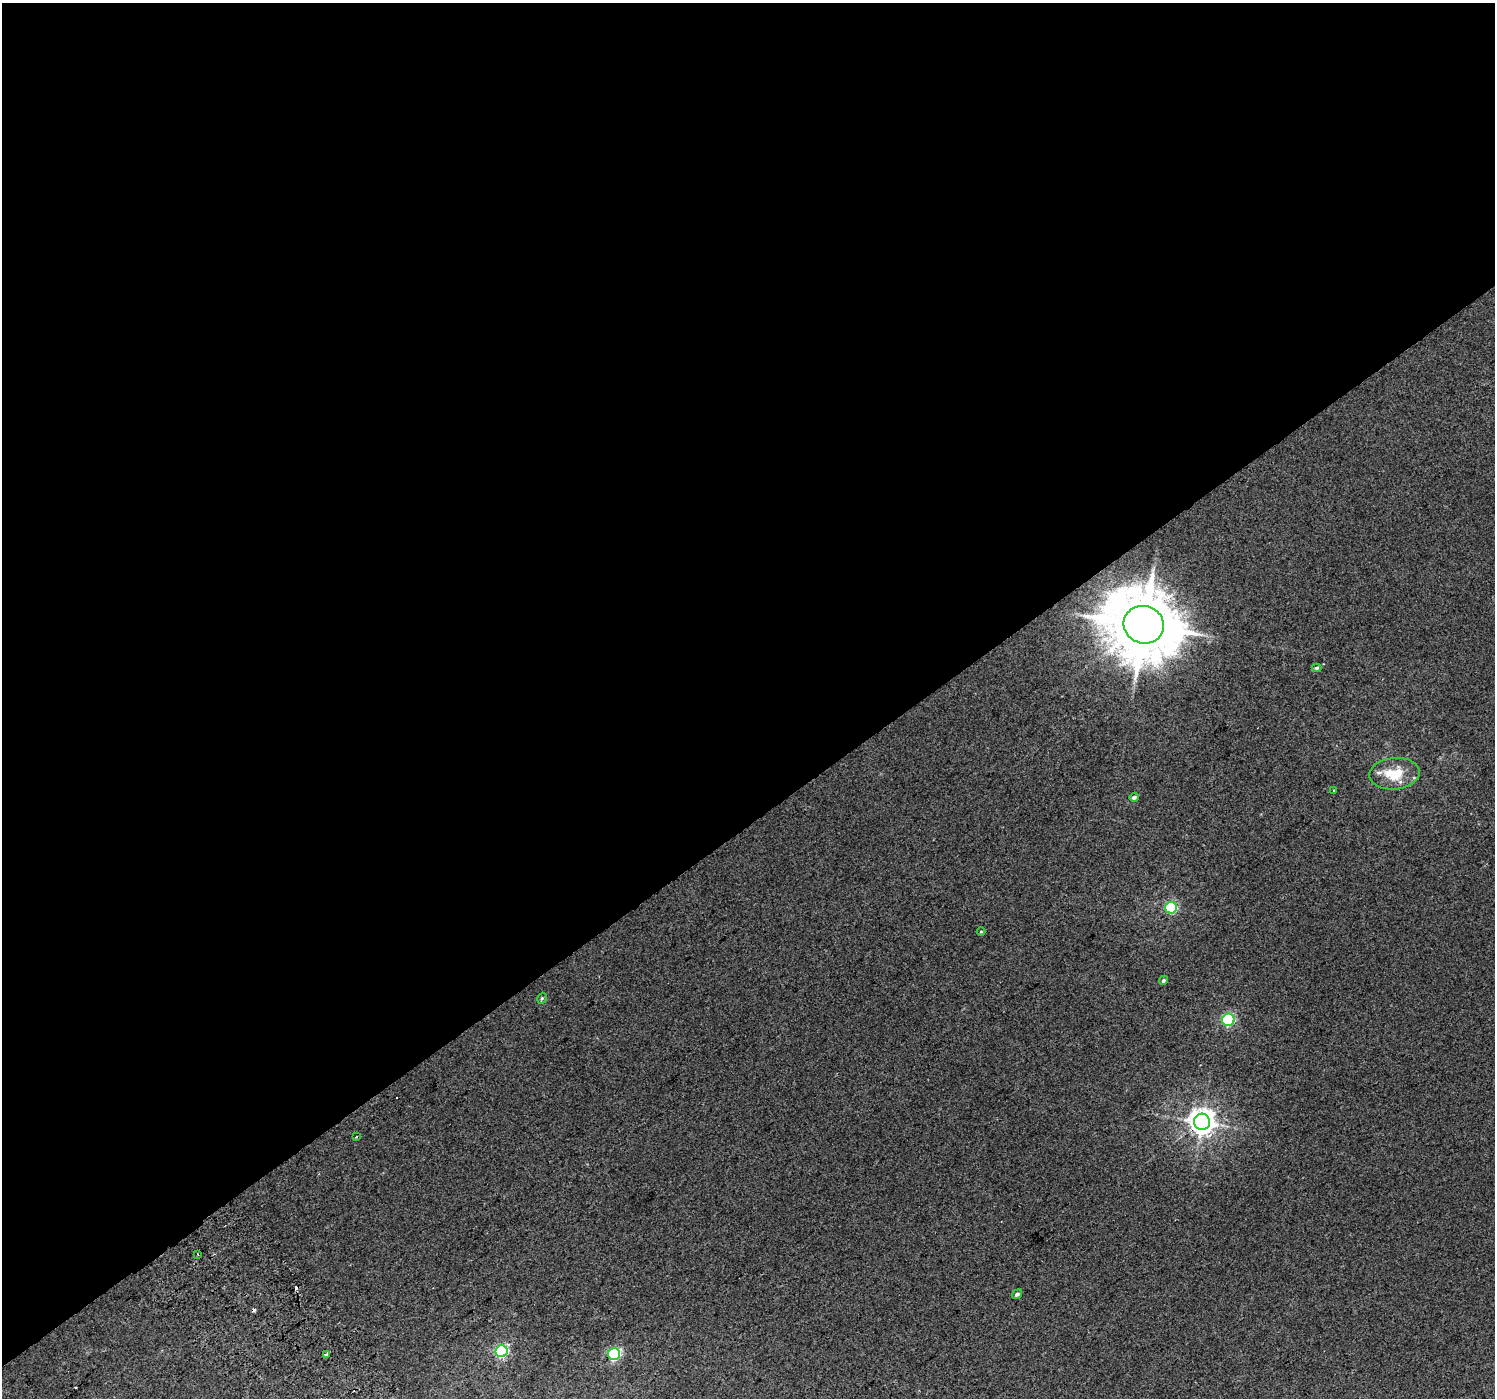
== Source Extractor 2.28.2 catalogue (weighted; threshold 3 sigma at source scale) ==
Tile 2 of 4 x 4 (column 2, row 1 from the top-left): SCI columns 1534-3026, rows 4414-5809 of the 6047 x 5969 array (HDU 1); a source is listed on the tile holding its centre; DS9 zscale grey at full resolution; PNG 1497 x 1400 px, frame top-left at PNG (2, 3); each listed source drawn as its Kron ellipse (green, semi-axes under 4 px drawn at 4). Shown black and unused: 59% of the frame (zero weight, under 2 of 3 exposures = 2% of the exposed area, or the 3 px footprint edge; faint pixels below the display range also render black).
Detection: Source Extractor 2.28.2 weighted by HDU 2 'WHT'; one run over the whole footprint, this tile lists its part. Background 0.0119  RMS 0.0073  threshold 0.0329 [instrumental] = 3 sigma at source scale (4.5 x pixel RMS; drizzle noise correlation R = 1.50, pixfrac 1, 0.0396/0.0396 arcsec/px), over >= 5 px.
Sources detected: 21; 3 cosmic-ray / hot-pixel residue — neither listed nor drawn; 1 inside a brighter listed object's ellipse — not listed separately; the other 17 listed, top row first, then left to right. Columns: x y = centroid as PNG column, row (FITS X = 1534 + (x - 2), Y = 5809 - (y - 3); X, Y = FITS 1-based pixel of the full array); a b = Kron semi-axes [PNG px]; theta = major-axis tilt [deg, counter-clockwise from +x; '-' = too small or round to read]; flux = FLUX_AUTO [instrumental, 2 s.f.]
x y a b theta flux
1144 625 20 18 -21 6100
1316 668 5 4 - 1.4
1394 774 25 15 5 21
1334 791 3 3 - 1.1
1134 797 4 4 - 1.6
1171 908 6 6 - 64
981 932 4 3 - 0.52
1164 980 4 4 - 1.4
542 998 6 4 71 1
1228 1020 6 6 - 88
1202 1122 8 8 - 770
356 1137 3 3 - 1.1
198 1254 3 2 - 0.8
1017 1294 5 4 - 1.9
502 1351 6 6 - 97
326 1354 3 3 - 10
614 1354 6 6 - 100
Overlapping masked pixels (flux is a lower limit): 1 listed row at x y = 1144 625